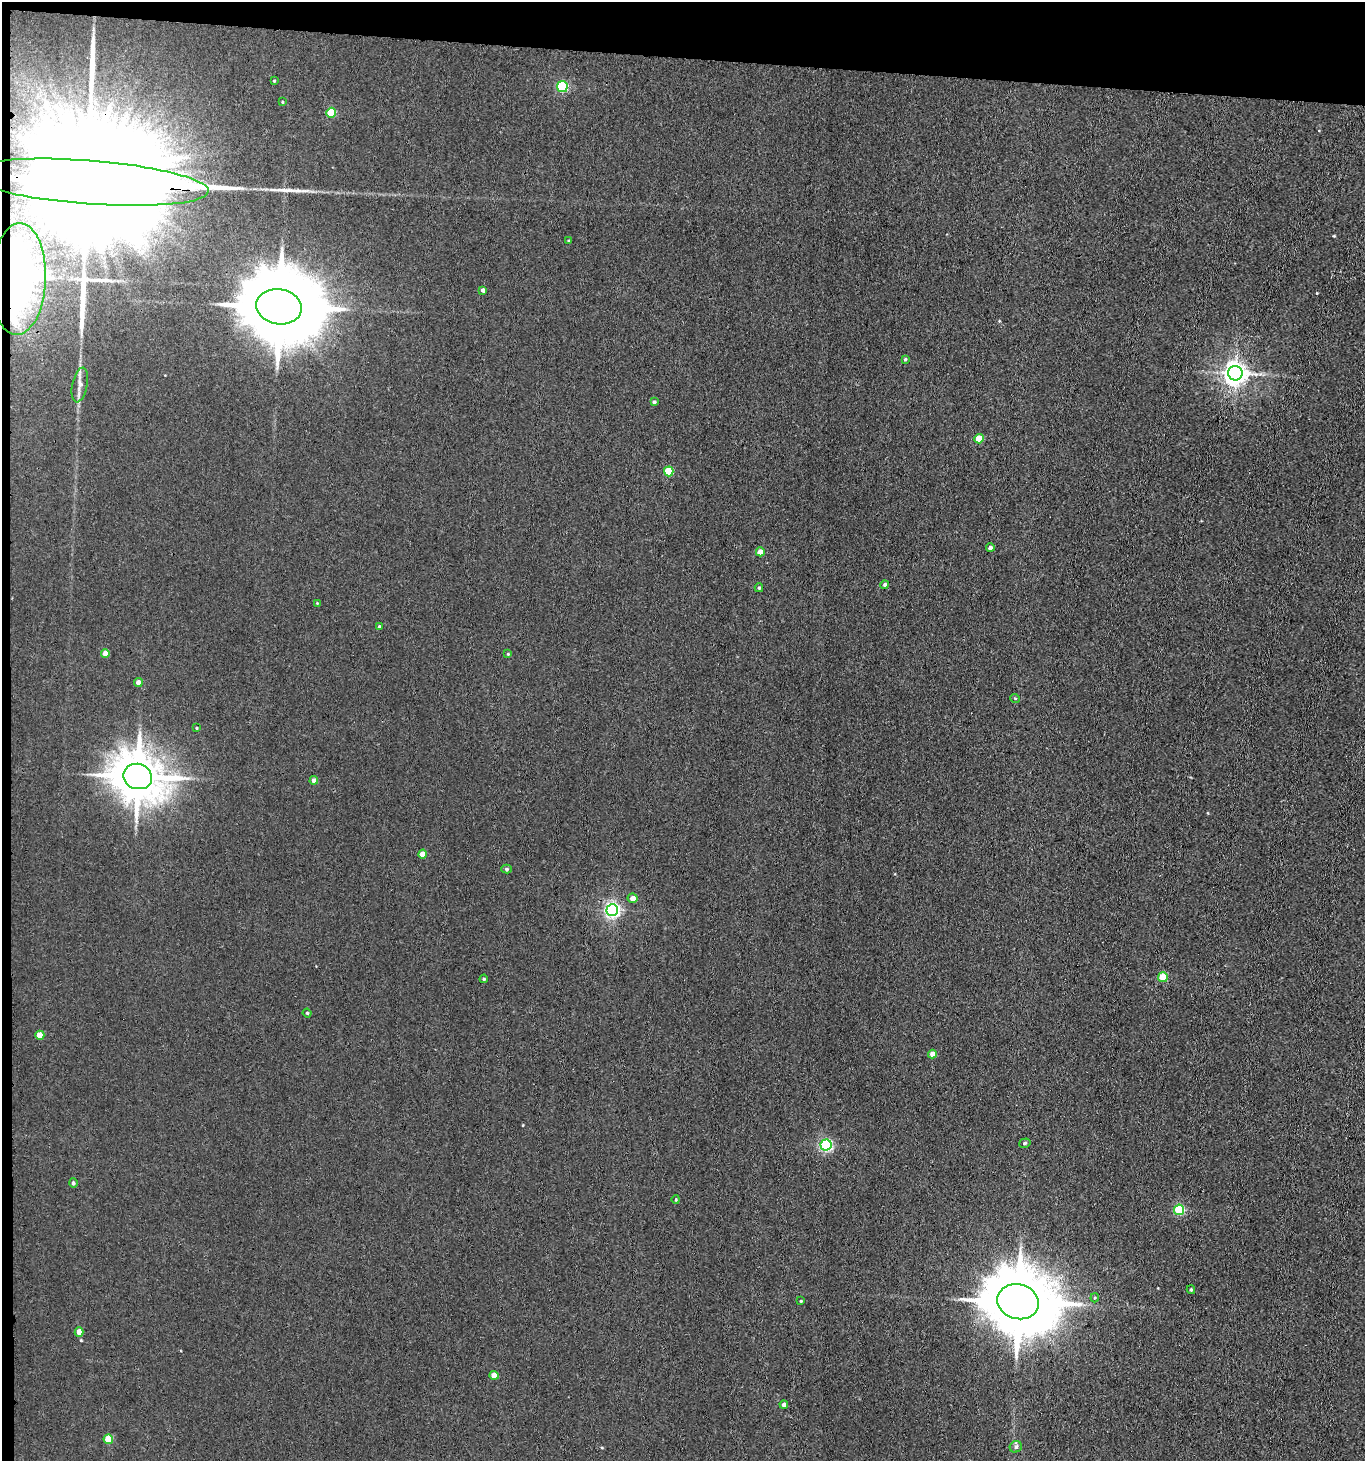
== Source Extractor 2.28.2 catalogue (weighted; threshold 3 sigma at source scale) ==
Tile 1 of 3 x 3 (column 1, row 1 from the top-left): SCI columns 219-1581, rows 2924-4382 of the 4467 x 4386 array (HDU 1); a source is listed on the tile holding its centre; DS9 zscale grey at full resolution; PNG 1367 x 1463 px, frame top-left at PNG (2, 2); each listed source drawn as its Kron ellipse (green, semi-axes under 4 px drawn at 4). Shown black and unused: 5% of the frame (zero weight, under 3 of 4 exposures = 5% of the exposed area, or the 3 px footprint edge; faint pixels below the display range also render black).
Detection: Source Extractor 2.28.2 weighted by HDU 2 'WHT'; one run over the whole footprint, this tile lists its part. Background 0.0425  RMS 0.0065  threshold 0.0291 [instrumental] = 3 sigma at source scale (4.5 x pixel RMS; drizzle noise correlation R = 1.50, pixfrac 1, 0.05/0.05 arcsec/px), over >= 5 px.
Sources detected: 53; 2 long thin detections or spike segments (spike, bleed or trail) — neither listed nor drawn; the other 51 listed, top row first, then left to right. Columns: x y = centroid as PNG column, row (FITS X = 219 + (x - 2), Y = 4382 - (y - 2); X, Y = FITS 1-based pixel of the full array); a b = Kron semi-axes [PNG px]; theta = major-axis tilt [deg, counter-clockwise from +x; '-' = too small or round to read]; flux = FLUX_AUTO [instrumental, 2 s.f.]
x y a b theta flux
274 81 3 3 - 0.51
562 86 5 5 - 56
282 102 4 2 - 0.48
331 113 5 5 - 23
88 182 121 22 -4 91000
569 241 3 3 - 0.69
18 279 56 27 88 180
483 290 4 3 - 2.1
279 307 23 17 -10 8600
905 359 4 3 - 0.85
1235 373 7 7 - 520
80 385 18 7 78 4
654 402 4 3 - 1.2
979 439 5 4 - 14
669 471 5 4 - 22
990 548 4 4 - 2.2
760 552 4 4 - 6.7
885 585 4 4 - 1.6
759 588 4 4 - 0.91
317 603 4 4 - 0.51
379 627 4 3 - 1.2
105 653 4 4 - 6
508 654 4 4 - 0.6
138 683 4 4 - 3.6
1015 698 5 3 - 0.55
196 728 3 2 - 0.5
138 776 14 12 -19 2800
314 780 4 4 - 3.4
422 854 4 4 - 5.8
507 869 5 4 - 1
633 898 5 5 - 4.4
612 910 6 6 - 180
1163 977 5 5 - 20
484 979 4 3 - 0.75
307 1013 4 4 - 0.71
40 1035 4 4 - 9.3
932 1054 4 4 - 5.7
1025 1143 6 4 16 1.1
826 1145 5 5 - 100
73 1183 4 4 - 1.4
676 1200 4 3 - 0.74
1179 1210 5 5 - 40
1191 1290 4 3 - 0.89
1095 1298 4 4 - 0.91
801 1301 3 3 - 0.56
1018 1302 21 17 -15 5500
79 1332 4 4 - 5.8
494 1375 4 4 - 8.5
784 1404 4 4 - 2
108 1439 5 4 - 19
1016 1447 6 5 - 1.9
Overlapping masked pixels (flux is a lower limit): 3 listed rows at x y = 88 182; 18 279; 279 307